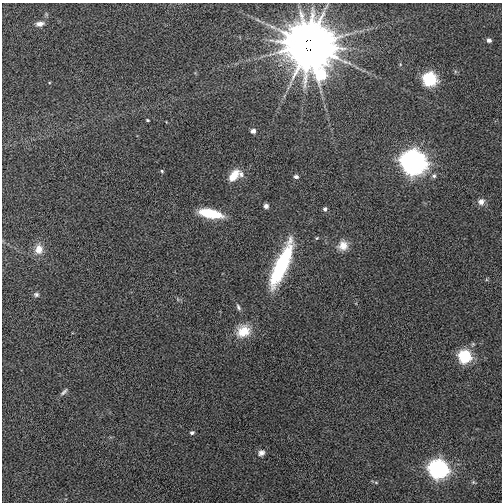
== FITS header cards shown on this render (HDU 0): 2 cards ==
NAXIS1  =                  500
NAXIS2  =                  500

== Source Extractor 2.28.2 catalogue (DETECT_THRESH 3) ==
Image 500 x 500 px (HDU 0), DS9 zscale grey, 1 PNG px = 1 image px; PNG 504 x 504 px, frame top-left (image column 1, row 500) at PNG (2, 3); no overlay
Background 0.0256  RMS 0.082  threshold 0.246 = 3 sigma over >= 5 px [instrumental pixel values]
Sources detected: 31; all 31 listed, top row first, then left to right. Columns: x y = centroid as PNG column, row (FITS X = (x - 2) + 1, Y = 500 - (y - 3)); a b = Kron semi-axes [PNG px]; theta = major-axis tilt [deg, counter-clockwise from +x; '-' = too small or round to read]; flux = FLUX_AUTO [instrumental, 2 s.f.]
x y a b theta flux
40 24 10 6 6 32
489 40 4 4 - 21
309 45 15 12 -71 58000
400 64 5 3 - 5.8
429 79 7 7 - 770
147 120 4 3 - 5.9
253 131 5 4 - 27
413 162 9 9 - 5900
162 171 5 4 - 7.3
241 174 9 7 -54 22
234 175 15 9 51 83
434 176 6 6 - 14
296 177 5 4 - 16
481 202 9 8 - 32
266 206 6 5 - 18
325 209 5 5 - 13
211 213 22 8 -12 210
317 238 5 4 - 6.2
343 245 12 11 - 58
39 249 14 11 85 58
281 265 50 13 67 520
36 295 7 5 -16 13
238 307 9 5 -64 13
243 331 18 15 32 110
465 356 7 7 - 590
64 392 12 5 45 16
192 433 5 4 - 13
261 453 9 8 - 25
438 469 8 8 - 2300
376 482 6 4 -2 6.5
473 482 5 5 - 6.6